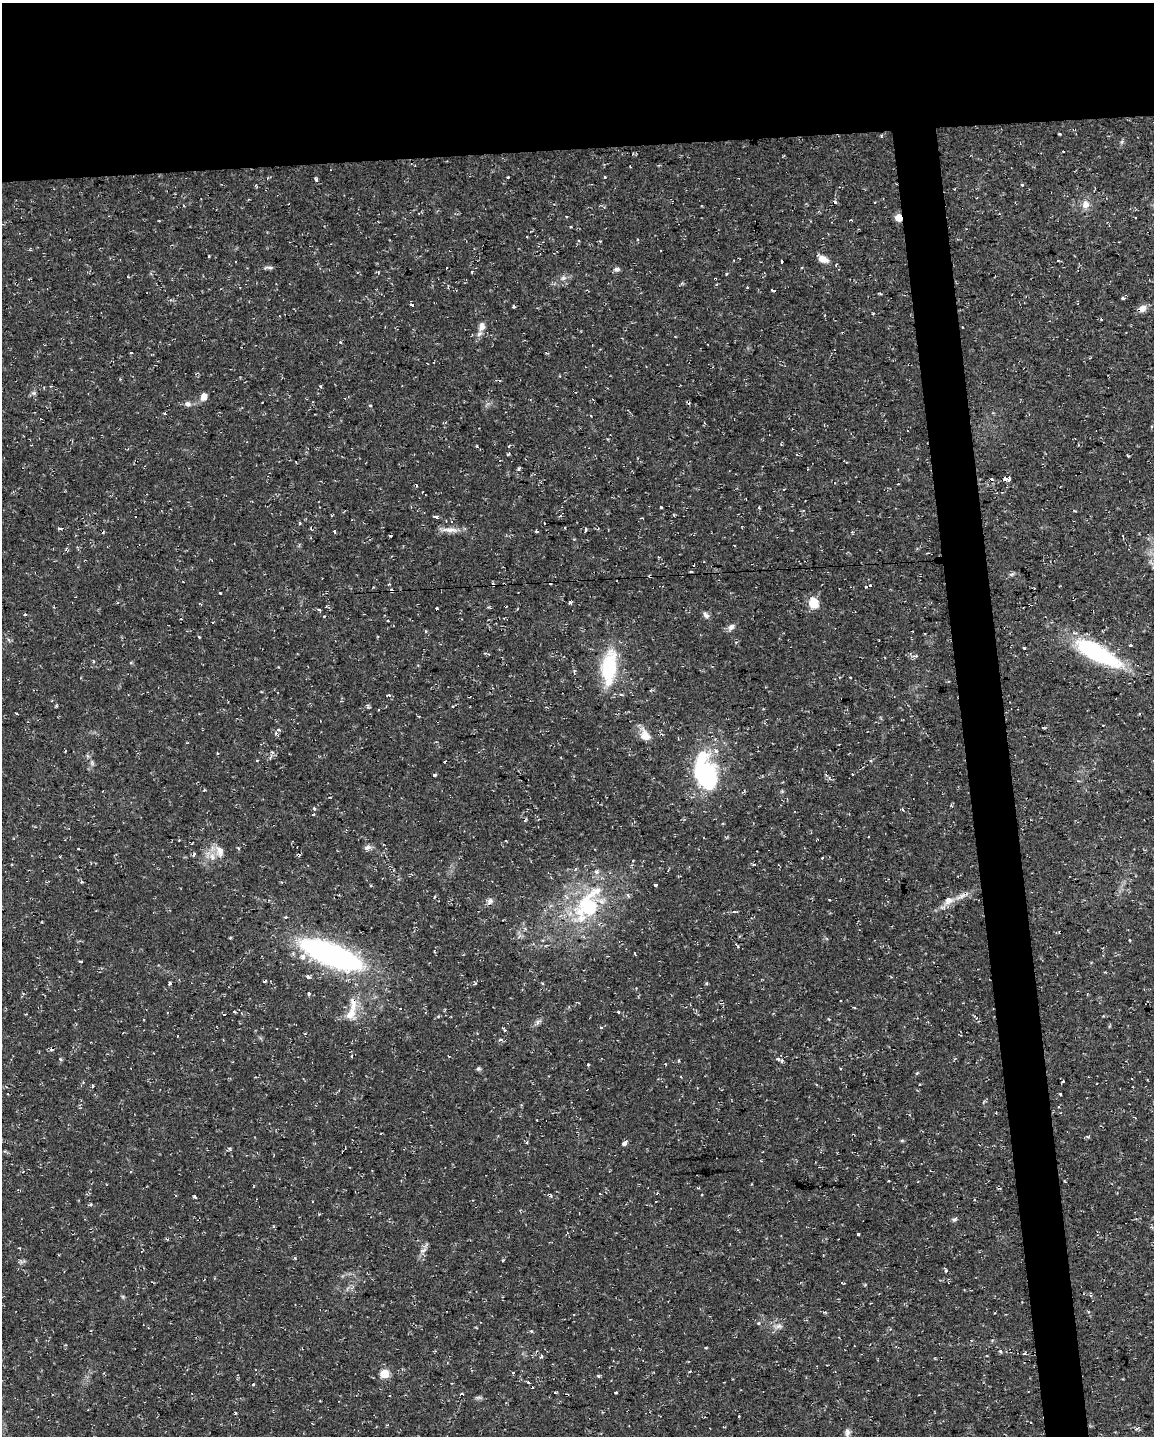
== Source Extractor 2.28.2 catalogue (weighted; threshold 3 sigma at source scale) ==
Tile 2 of 4 x 3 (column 2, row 1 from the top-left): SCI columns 1153-2304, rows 2919-4352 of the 4607 x 4367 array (HDU 1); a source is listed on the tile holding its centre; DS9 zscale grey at full resolution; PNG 1156 x 1438 px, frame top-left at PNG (2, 3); no overlay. Shown black and unused: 14% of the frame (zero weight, under 2 of 3 exposures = <1% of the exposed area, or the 3 px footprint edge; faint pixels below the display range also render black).
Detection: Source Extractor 2.28.2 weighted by HDU 2 'WHT'; one run over the whole footprint, this tile lists its part. Background 0.0286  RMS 0.004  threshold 0.018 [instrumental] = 3 sigma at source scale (4.5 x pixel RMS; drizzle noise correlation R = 1.50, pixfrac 1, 0.0396/0.0396 arcsec/px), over >= 5 px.
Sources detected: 210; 3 inside a brighter object's white glare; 42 cosmic-ray / hot-pixel residue — not listed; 6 inside a brighter listed object's ellipse — not listed separately; the other 159 listed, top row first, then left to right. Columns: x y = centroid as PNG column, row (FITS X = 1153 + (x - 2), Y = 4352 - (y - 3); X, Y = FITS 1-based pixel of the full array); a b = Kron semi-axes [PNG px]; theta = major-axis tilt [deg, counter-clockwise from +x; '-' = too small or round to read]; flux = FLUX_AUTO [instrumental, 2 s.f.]
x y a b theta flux
1059 134 3 2 - 0.44
508 177 3 2 - 0.4
605 177 3 3 - 0.82
316 179 5 3 - 1.8
1022 185 3 3 - 1.4
954 189 3 2 - 0.28
835 202 5 3 - 0.51
1086 204 11 10 - 3
898 218 5 5 - 6.7
570 227 3 2 - 0.36
209 256 2 2 - 0.35
823 259 12 7 -22 3.9
782 261 4 3 - 1.7
1058 261 4 2 - 0.39
268 268 15 3 1 1
617 269 8 6 0 1.2
472 272 3 3 - 0.43
563 278 8 6 3 1.3
747 288 3 2 - 0.64
773 290 4 3 - 1.4
1123 298 4 3 - 1.1
411 305 5 4 - 3.3
514 307 4 3 - 0.53
1142 308 12 8 24 2.5
482 326 12 8 79 2.8
340 342 4 4 - 0.44
131 352 3 2 - 0.35
320 386 3 3 - 0.89
33 393 7 6 - 0.84
204 397 9 7 73 2.5
187 404 8 7 - 1.5
476 446 3 3 - 0.39
1128 456 3 2 - 0.39
519 469 5 3 - 0.65
1006 479 5 3 - 110
898 484 3 2 - 0.31
784 489 3 3 - 0.38
661 507 3 3 - 0.51
759 508 4 3 - 0.43
674 515 5 3 - 0.34
435 516 5 3 - 3.4
451 521 4 3 - 0.69
299 523 3 3 - 1.2
544 523 3 3 - 1.1
59 528 6 3 -1 0.54
585 529 4 3 - 0.92
449 530 28 6 -2 3.6
335 531 3 3 - 1.7
1123 536 4 3 - 1.5
66 549 6 4 48 0.59
1011 574 7 4 0 0.74
493 585 4 3 - 1.9
866 587 3 3 - 0.85
220 593 3 3 - 0.66
570 603 4 3 - 1.3
814 603 13 10 -72 6
1029 605 4 3 - 1.8
488 607 4 3 - 0.6
25 614 4 3 - 0.39
706 615 10 6 -57 1.4
388 621 3 2 - 0.29
731 627 9 7 37 1.8
425 632 4 4 - 0.78
199 637 4 3 - 0.38
1130 645 3 3 - 1.6
1024 648 3 3 - 0.71
916 656 6 4 10 1
1100 656 57 19 -22 36
93 661 5 3 - 0.4
609 668 28 12 84 34
389 695 5 3 - 0.66
621 695 5 3 - 0.49
56 706 4 4 - 0.43
419 716 4 3 - 0.43
278 730 5 4 - 0.68
645 735 18 12 -60 4.5
217 753 4 3 - 0.38
270 758 6 4 20 0.7
257 760 4 2 - 0.31
92 763 7 5 -79 0.89
434 775 4 3 - 2.1
705 775 36 23 -72 46
314 808 4 4 - 0.5
902 809 3 3 - 0.98
367 847 9 6 15 1.5
238 848 3 3 - 0.66
78 849 3 3 - 0.7
220 851 16 10 -69 4.1
298 855 4 3 - 1.3
754 864 5 3 - 0.39
575 869 4 3 - 0.82
81 882 5 3 - 0.38
656 885 3 3 - 4.5
628 895 7 3 -54 0.61
961 896 18 6 27 3.1
948 900 7 6 - 3.8
490 901 10 7 57 1.6
588 906 52 31 59 43
734 911 4 4 - 0.98
42 922 3 2 - 0.32
230 938 3 3 - 0.45
1130 940 3 2 - 0.36
330 953 59 21 -18 110
635 953 4 2 - 0.3
81 961 3 3 - 0.83
308 977 4 3 - 1.7
265 981 6 2 29 0.56
169 983 4 3 - 0.82
707 983 5 3 - 0.42
309 993 3 3 - 1.3
353 1003 24 10 -87 6
234 1012 3 3 - 0.43
618 1012 3 3 - 1.2
26 1014 3 2 - 0.34
438 1016 5 3 - 0.51
976 1018 8 5 -46 0.9
143 1020 3 3 - 0.87
504 1030 5 3 - 0.61
500 1039 5 4 - 0.8
351 1056 4 2 - 0.31
60 1059 5 4 - 0.45
778 1059 7 5 -35 1.1
678 1061 4 3 - 0.52
588 1065 3 3 - 1.1
478 1069 6 6 - 0.68
681 1077 3 2 - 0.33
1063 1081 3 3 - 0.43
92 1086 4 3 - 0.76
1061 1094 3 3 - 3.1
902 1141 6 4 1 0.49
527 1142 5 3 - 0.38
624 1143 4 3 - 3
930 1170 3 2 - 0.27
702 1195 3 3 - 0.95
194 1197 4 3 - 1.6
473 1200 2 2 - 0.26
90 1204 5 4 - 0.51
954 1219 7 5 41 0.84
858 1234 3 3 - 0.72
423 1250 12 3 21 0.91
503 1260 5 3 - 0.33
946 1271 4 4 - 1.1
758 1323 4 4 - 0.91
779 1326 11 6 13 1.7
706 1348 3 3 - 0.59
1001 1351 5 4 - 0.63
541 1356 5 4 - 0.51
385 1374 5 5 - 18
598 1375 6 3 20 0.5
528 1382 4 3 - 0.6
253 1384 3 3 - 1.2
533 1388 3 3 - 0.94
616 1392 4 2 - 0.34
555 1393 3 2 - 0.52
462 1394 3 3 - 0.95
235 1413 5 3 - 0.44
739 1416 2 2 - 0.39
1137 1428 6 3 19 0.66
847 1433 14 6 -88 1.8
Overlapping masked pixels (flux is a lower limit): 6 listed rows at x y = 898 218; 1142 308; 493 585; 1029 605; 298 855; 353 1003
Isophote crosses this tile's border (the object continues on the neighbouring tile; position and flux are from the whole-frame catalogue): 1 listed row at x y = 847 1433
Unlisted compact peaks at least as high as the median listed source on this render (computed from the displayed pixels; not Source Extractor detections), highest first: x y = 531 1331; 370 405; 1122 142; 475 983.